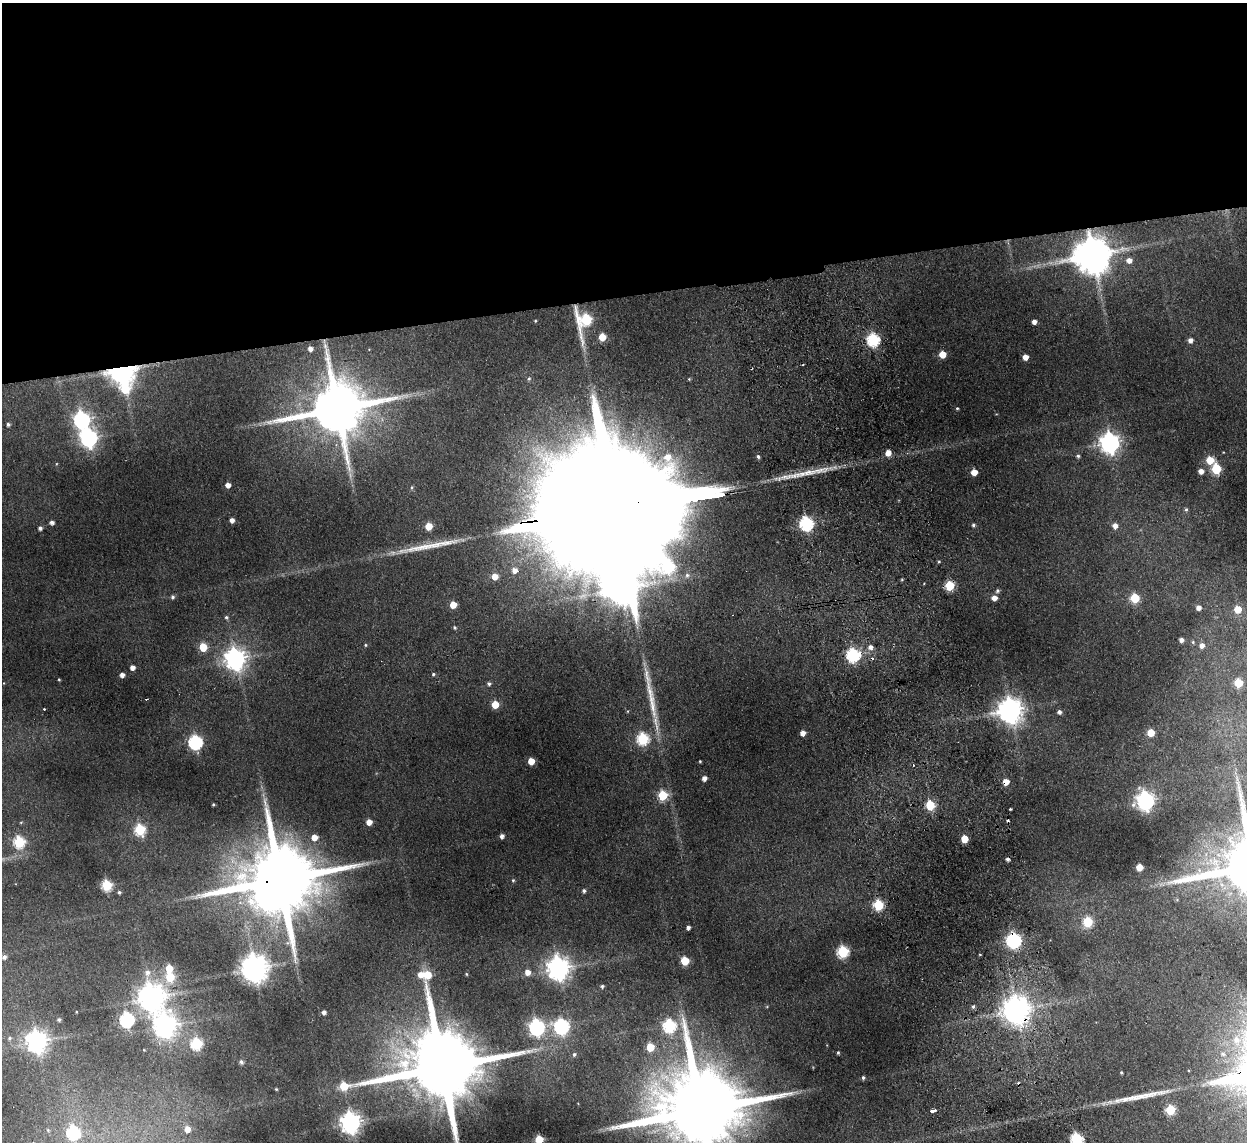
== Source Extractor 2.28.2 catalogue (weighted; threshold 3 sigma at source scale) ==
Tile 2 of 4 x 4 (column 2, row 1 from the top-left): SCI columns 1297-2541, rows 3573-4712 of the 5082 x 4980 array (HDU 1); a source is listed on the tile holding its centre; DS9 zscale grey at full resolution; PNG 1249 x 1144 px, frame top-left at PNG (2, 3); no overlay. Shown black and unused: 26% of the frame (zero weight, under 2 of 3 exposures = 3% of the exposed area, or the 3 px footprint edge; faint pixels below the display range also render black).
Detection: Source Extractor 2.28.2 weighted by HDU 2 'WHT'; one run over the whole footprint, this tile lists its part. Background 0.189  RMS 0.016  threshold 0.0721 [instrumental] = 3 sigma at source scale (4.5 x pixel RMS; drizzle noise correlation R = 1.50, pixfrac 1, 0.05/0.05 arcsec/px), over >= 5 px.
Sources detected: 153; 1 too faint to see at this stretch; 6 inside a brighter object's white glare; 5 cosmic-ray / hot-pixel residue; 4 long thin detections or spike segments (spike, bleed or trail) — not listed; the other 137 listed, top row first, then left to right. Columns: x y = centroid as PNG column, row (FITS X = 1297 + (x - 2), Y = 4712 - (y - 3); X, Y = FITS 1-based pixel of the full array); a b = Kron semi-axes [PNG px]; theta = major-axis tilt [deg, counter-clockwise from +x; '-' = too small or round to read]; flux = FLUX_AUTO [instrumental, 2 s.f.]
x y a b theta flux
1093 255 11 10 - 4500
1129 260 6 6 - 8.1
585 320 14 10 85 140
535 321 3 3 - 1.3
1034 322 4 4 - 6.2
602 337 5 5 - 28
873 340 6 6 - 190
1190 340 5 5 - 6.3
310 348 5 4 - 6.9
942 354 5 5 - 25
1025 357 5 4 - 12
122 370 8 6 13 2200
529 379 6 5 - 2.4
689 379 4 4 - 1.5
337 408 17 14 11 11000
957 408 4 3 - 1.6
81 420 7 7 - 430
8 424 4 4 - 2.9
89 438 7 7 - 540
1110 443 8 7 - 790
888 453 5 5 - 16
758 456 5 4 - 3.1
1078 456 5 4 - 2.4
1210 460 5 5 - 34
1216 469 6 5 - 67
1201 471 5 5 - 9
974 472 5 5 - 19
228 485 5 4 - 8.6
620 508 103 25 8 200000
1186 509 6 4 67 2.3
232 520 4 4 - 6.7
52 522 5 4 - 5.3
806 523 6 6 - 240
973 525 4 4 - 2.6
429 526 5 5 - 27
1115 526 6 6 - 8.3
40 528 5 5 - 3.5
514 570 8 7 - 11
687 575 7 6 - 5.3
495 576 6 6 - 17
950 586 5 5 - 73
997 591 5 5 - 3
172 597 5 5 - 3.1
994 598 6 5 - 9.3
1135 598 5 5 - 64
453 605 5 5 - 22
1198 607 6 5 - 8.1
1238 609 6 6 - 24
226 617 5 4 - 2.1
455 627 4 4 - 2.1
1181 640 5 5 - 5.9
1193 642 5 5 - 2.7
365 645 4 4 - 1.6
1202 645 7 7 - 8.6
203 647 5 5 - 45
870 647 6 6 - 7
853 655 6 6 - 220
235 659 8 7 - 950
132 668 4 4 - 8.1
433 674 5 4 - 2
122 675 4 4 - 7.1
59 679 3 3 - 1.2
1238 683 5 5 - 49
489 684 5 4 - 3
146 699 3 2 - 1.5
495 705 5 5 - 30
44 709 3 3 - 1.5
1010 710 8 8 - 1500
1059 712 5 4 - 4.3
803 733 5 4 - 8.6
1151 733 5 5 - 29
643 739 6 6 - 150
195 742 6 6 - 270
531 761 5 5 - 22
700 761 3 2 - 1.4
704 778 4 4 - 6.7
663 795 5 5 - 76
1145 801 7 7 - 600
213 804 3 3 - 1.4
930 805 6 5 - 70
1010 809 3 2 - 1.7
369 822 5 5 - 13
140 830 6 5 - 120
502 836 4 4 - 5.1
314 837 6 6 - 14
964 839 5 5 - 31
19 842 6 6 - 120
1139 867 5 5 - 22
280 880 23 17 7 19000
513 880 4 4 - 1.7
107 885 5 5 - 110
584 891 4 4 - 3.2
119 892 4 4 - 2.4
878 905 6 5 - 100
1087 922 6 5 - 80
688 927 4 3 - 4.4
1014 940 6 6 - 290
843 952 6 6 - 140
4 957 5 4 - 4.4
685 961 5 5 - 44
169 968 6 5 - 27
254 968 8 8 - 1900
558 968 8 7 - 1100
147 972 9 8 - 8.3
527 972 6 6 - 10
466 974 4 3 - 1.4
170 977 6 5 - 52
602 986 5 4 - 2.5
150 998 9 9 - 1700
973 1006 5 4 - 2.3
1016 1010 9 8 - 1900
324 1012 4 4 - 5
59 1019 3 3 - 2.7
127 1020 6 6 - 290
165 1026 9 8 - 1000
561 1026 7 6 - 310
669 1026 6 6 - 170
536 1027 7 6 - 370
9 1038 5 4 - 2.3
1236 1040 11 10 - 15
37 1041 7 7 - 1100
196 1044 6 6 - 130
650 1047 5 5 - 42
838 1053 3 3 - 1.7
574 1054 6 4 73 2.5
241 1062 6 5 - 3.5
442 1067 30 20 9 26000
863 1077 4 3 - 2.4
276 1089 4 4 - 1.5
700 1110 30 19 7 29000
1170 1110 5 5 - 74
932 1111 4 3 - 23
351 1123 7 7 - 930
187 1129 7 6 - 12
73 1133 7 6 - 190
1077 1139 6 6 - 170
539 1140 5 5 - 50
Overlapping masked pixels (flux is a lower limit): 9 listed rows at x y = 1093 255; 585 320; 122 370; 337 408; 620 508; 950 586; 280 880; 1014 940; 1016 1010
Isophote crosses this tile's border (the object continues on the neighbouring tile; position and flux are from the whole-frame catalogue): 5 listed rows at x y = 19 842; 442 1067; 700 1110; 1077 1139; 539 1140